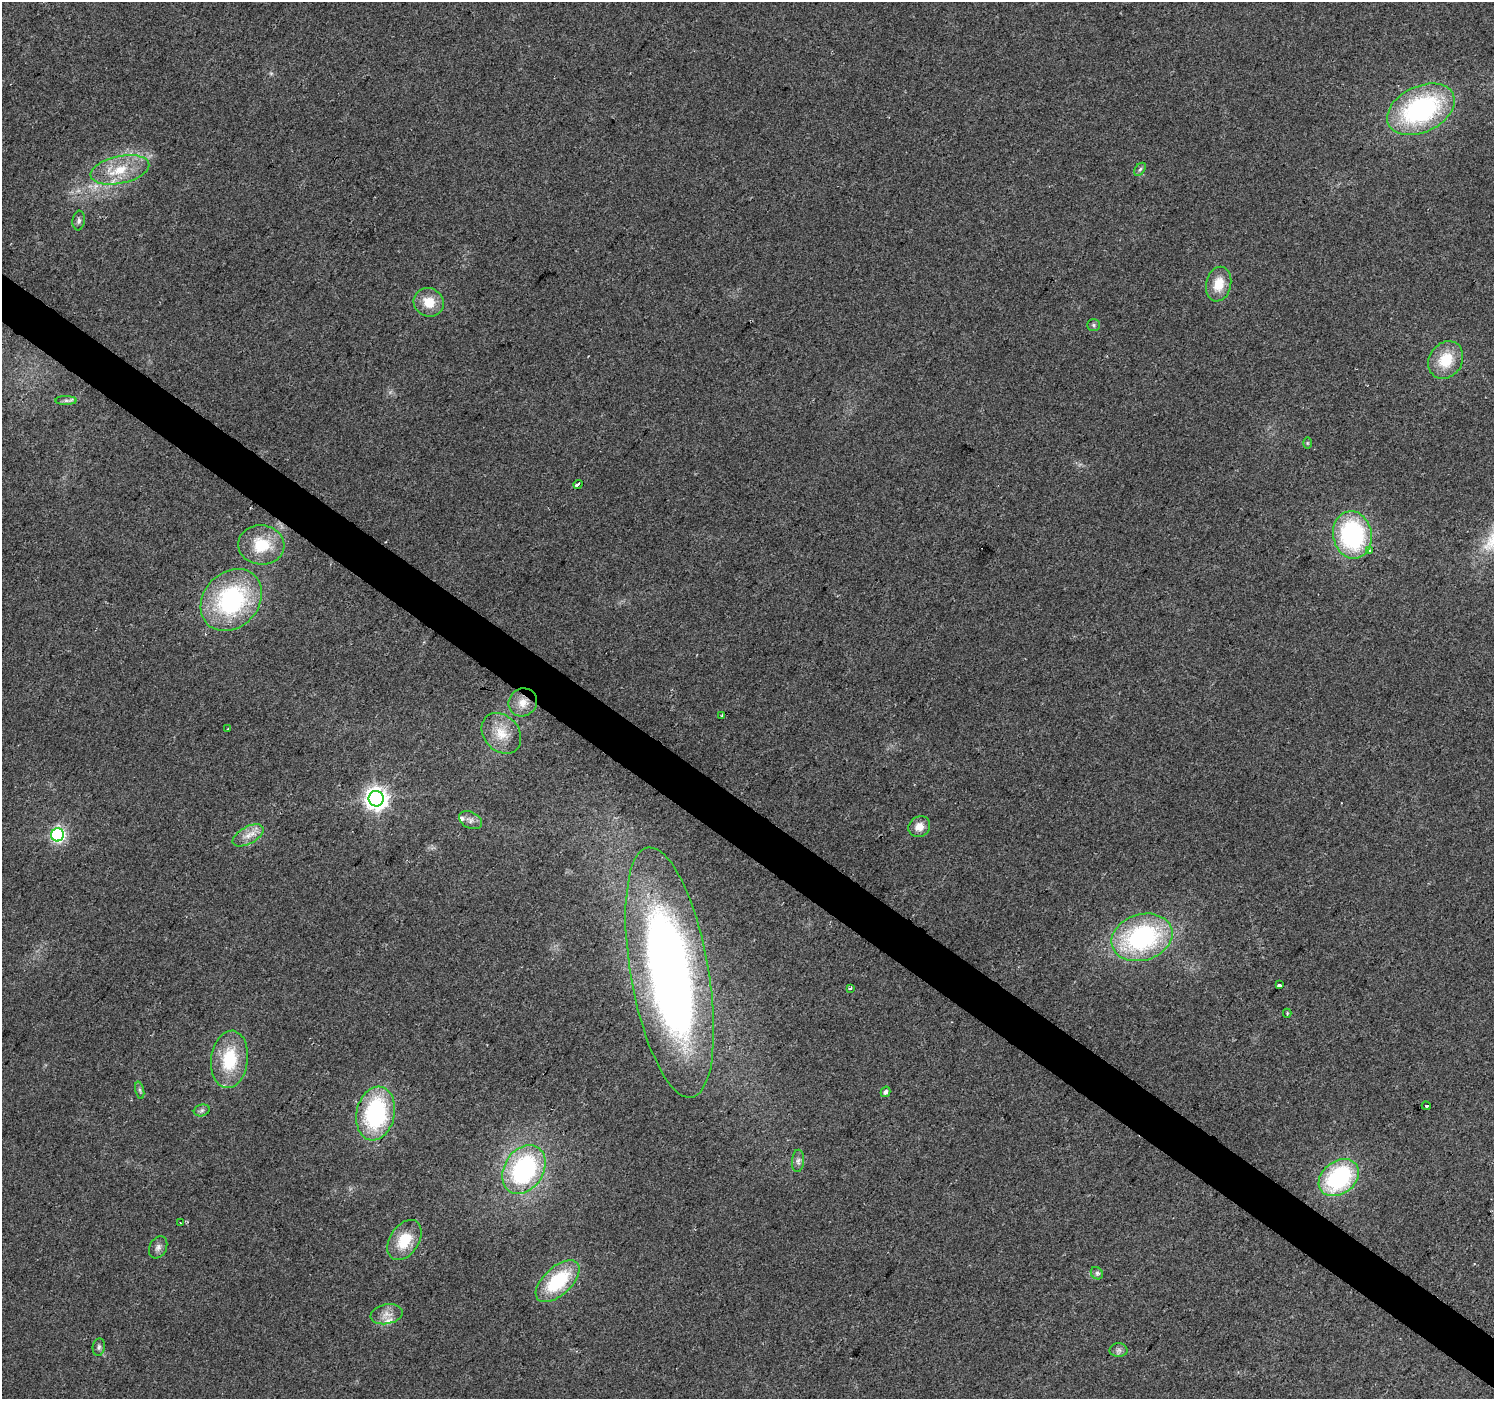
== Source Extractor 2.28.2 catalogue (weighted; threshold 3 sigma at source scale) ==
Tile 6 of 4 x 4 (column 2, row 2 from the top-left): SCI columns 1493-2984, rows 2973-4369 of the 5973 x 6011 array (HDU 1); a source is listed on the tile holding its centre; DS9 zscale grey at full resolution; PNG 1496 x 1401 px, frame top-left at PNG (2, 2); each listed source drawn as its Kron ellipse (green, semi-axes under 4 px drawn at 4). Shown black and unused: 4% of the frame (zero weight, under 2 of 3 exposures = <1% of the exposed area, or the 3 px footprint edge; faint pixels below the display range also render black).
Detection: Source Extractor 2.28.2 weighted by HDU 2 'WHT'; one run over the whole footprint, this tile lists its part. Background 0.0862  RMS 0.0092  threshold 0.0414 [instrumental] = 3 sigma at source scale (4.5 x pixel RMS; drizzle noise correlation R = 1.50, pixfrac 1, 0.0396/0.0396 arcsec/px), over >= 5 px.
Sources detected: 50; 1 too faint to see at this stretch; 1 cosmic-ray / hot-pixel residue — neither listed nor drawn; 2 inside a brighter listed object's ellipse — not listed separately; the other 46 listed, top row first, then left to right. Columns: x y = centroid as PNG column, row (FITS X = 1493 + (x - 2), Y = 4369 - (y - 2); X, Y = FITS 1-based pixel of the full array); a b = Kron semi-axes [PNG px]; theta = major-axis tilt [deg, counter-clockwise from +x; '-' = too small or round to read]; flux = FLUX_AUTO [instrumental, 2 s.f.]
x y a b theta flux
1421 109 36 23 26 150
1140 169 7 4 54 1.8
120 170 30 13 12 29
79 221 10 6 83 2.8
1219 284 17 12 78 18
429 302 15 14 - 17
1094 325 6 5 - 1.7
1446 360 20 16 56 28
66 400 10 4 0 3
1307 443 6 4 -90 0.95
578 484 5 3 - 10
1352 535 24 19 -79 130
261 545 23 19 -4 34
1370 551 3 3 - 3.6
231 600 34 27 46 130
523 702 15 13 38 12
722 716 4 3 - 1.5
228 729 3 2 - 1.1
501 733 22 17 -48 21
376 799 7 7 - 720
470 820 12 8 -27 4.6
919 827 11 10 - 9.2
57 835 6 6 - 160
248 835 17 8 29 9.5
1142 937 31 23 17 140
670 972 127 39 -80 690
1279 985 3 3 - 13
850 988 4 3 - 2
1287 1013 4 4 - 1.3
229 1059 29 18 83 46
140 1090 9 3 -77 1.8
885 1092 5 4 - 2.7
1426 1106 4 3 - 5.6
202 1110 8 5 18 2.5
376 1113 27 19 78 110
798 1161 11 6 86 3.5
524 1169 26 19 58 140
1339 1178 22 16 37 110
181 1223 3 2 - 0.88
404 1240 22 14 56 27
158 1247 12 8 62 4.4
1097 1273 7 5 -45 2.1
558 1281 27 14 43 60
387 1314 16 10 11 8.4
99 1347 9 6 82 2.6
1119 1350 9 7 0 3.1